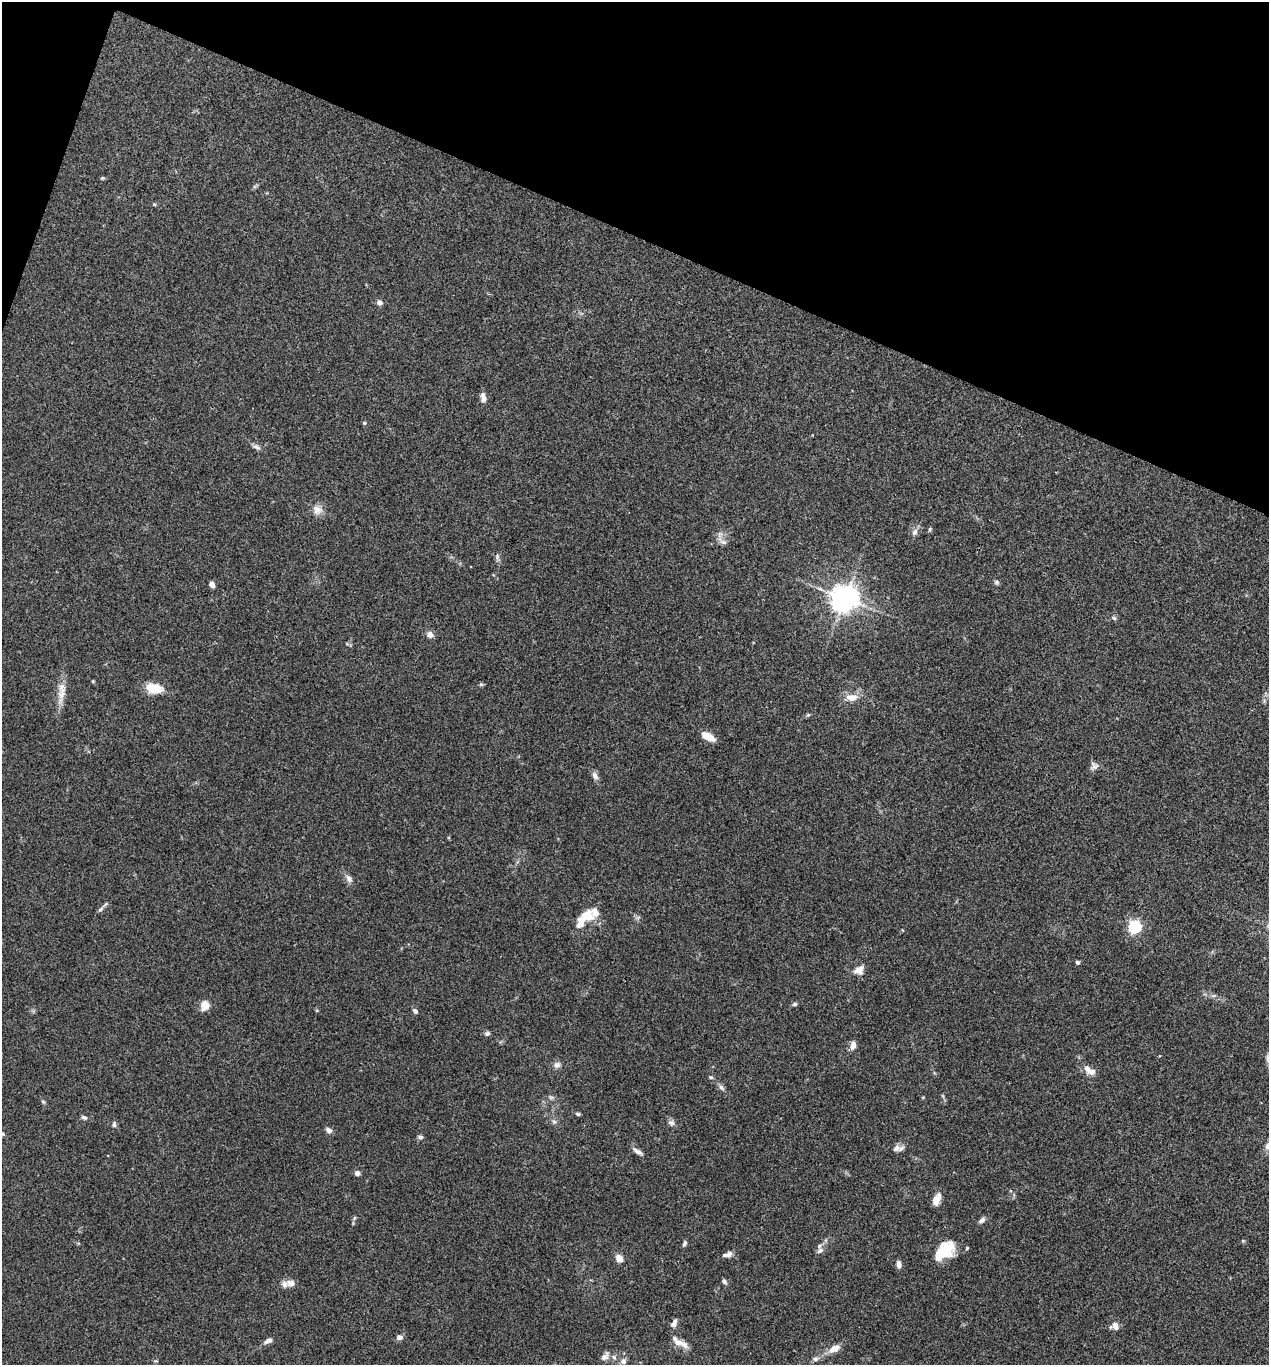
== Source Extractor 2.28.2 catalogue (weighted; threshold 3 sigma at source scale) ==
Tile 2 of 4 x 4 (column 2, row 1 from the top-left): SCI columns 1403-2669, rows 4094-5456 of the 5470 x 5459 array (HDU 1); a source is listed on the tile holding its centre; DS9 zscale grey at full resolution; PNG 1271 x 1367 px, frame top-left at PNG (2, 2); no overlay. Shown black and unused: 18% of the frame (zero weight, under 3 of 4 exposures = <1% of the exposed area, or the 3 px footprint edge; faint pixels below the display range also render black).
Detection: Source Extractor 2.28.2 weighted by HDU 2 'WHT'; one run over the whole footprint, this tile lists its part. Background 0.0779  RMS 0.0059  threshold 0.0268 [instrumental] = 3 sigma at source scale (4.5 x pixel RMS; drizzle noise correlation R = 1.50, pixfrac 1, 0.05/0.05 arcsec/px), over >= 5 px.
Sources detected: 80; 5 inside a brighter listed object's ellipse — not listed separately; the other 75 listed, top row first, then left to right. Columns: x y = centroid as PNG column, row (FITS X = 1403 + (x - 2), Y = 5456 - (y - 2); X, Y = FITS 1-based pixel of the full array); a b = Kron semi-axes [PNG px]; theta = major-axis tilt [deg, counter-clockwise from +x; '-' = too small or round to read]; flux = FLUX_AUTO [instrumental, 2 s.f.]
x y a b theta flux
102 178 5 4 - 0.66
154 204 5 4 - 0.64
379 302 6 6 - 2.6
483 397 11 6 -82 3.2
364 423 5 4 - 0.77
256 447 12 5 -20 1.9
317 510 13 12 - 4.7
930 529 5 4 - 0.8
914 532 10 7 66 2.5
723 542 10 5 -24 2.1
497 556 8 4 -90 1.2
997 582 7 5 1 1.1
212 584 7 5 -58 2.3
845 598 8 8 - 710
1114 618 6 5 - 0.95
430 634 7 6 - 3.5
481 684 6 5 - 0.77
61 688 17 9 -78 5.6
154 688 17 9 -13 13
852 698 19 9 -1 6.1
808 715 5 5 - 0.73
708 736 17 8 -27 5.9
1094 766 11 9 -47 2.5
595 776 9 6 -61 2.8
349 878 11 7 -53 2.7
100 909 8 5 39 1.5
585 916 11 8 28 11
638 917 7 4 19 1
1135 927 6 5 - 94
1077 962 4 4 - 1.2
859 970 12 10 24 4.9
795 1004 5 5 - 1.3
205 1005 12 10 73 4.9
415 1011 6 5 - 1.5
487 1033 7 5 16 1.4
853 1045 9 6 76 3.9
1268 1058 13 4 -87 1.7
557 1065 9 7 25 2.5
1092 1071 12 8 6 3.4
711 1077 6 4 -21 0.83
721 1087 8 6 -45 1.7
43 1102 6 4 -20 0.75
578 1114 6 4 -14 1
84 1118 8 5 -28 1.3
554 1122 6 6 - 1.3
671 1123 10 6 -12 1.8
114 1124 8 5 -90 1.2
329 1130 9 6 -46 2
3 1134 7 4 -46 0.86
420 1137 7 5 1 1.3
896 1148 12 8 35 3
638 1151 15 5 -33 2.6
357 1173 4 4 - 4.5
936 1200 12 8 78 5.4
354 1218 6 4 70 0.78
982 1220 10 6 39 1.7
685 1243 8 4 63 1.2
967 1248 4 3 - 0.57
820 1251 10 6 38 2.2
945 1251 25 15 44 18
728 1254 13 6 19 2.5
619 1258 7 6 - 5.9
899 1264 7 5 -80 2.8
724 1281 8 5 -54 1.3
291 1283 10 8 4 3.3
674 1323 10 6 63 2.7
1115 1326 10 7 -62 3.6
400 1337 6 5 - 2.8
268 1341 10 5 23 2.5
678 1342 15 9 -20 4.3
834 1349 16 9 29 5
605 1356 13 8 46 2.7
614 1357 7 5 -45 1.4
815 1359 8 6 1 1.6
623 1361 8 7 - 2.3